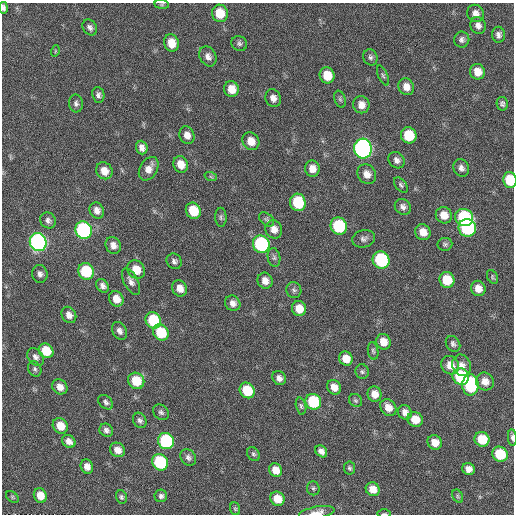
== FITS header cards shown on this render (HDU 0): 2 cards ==
NAXIS1  =                  512 / Axis length
NAXIS2  =                  512 / Axis length

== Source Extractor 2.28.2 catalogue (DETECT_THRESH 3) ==
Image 512 x 512 px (HDU 0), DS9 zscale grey, 1 PNG px = 1 image px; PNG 516 x 516 px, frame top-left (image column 1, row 512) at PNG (2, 3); each listed source drawn as its Kron ellipse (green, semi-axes under 4 px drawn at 4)
Background 23.4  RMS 5.5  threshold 16.6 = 3 sigma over >= 5 px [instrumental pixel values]
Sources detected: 135; all 135 listed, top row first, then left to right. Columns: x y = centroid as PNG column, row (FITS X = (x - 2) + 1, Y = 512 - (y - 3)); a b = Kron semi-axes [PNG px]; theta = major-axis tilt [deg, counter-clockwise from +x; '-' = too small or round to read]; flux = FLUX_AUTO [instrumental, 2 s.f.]
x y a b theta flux
162 4 7 4 -7 510
3 8 6 4 -82 1000
220 13 9 8 - 8400
475 13 9 8 - 2400
478 25 8 7 - 1800
90 27 8 6 -55 1300
498 35 8 6 -88 1300
462 40 8 7 - 1300
171 43 8 7 - 5700
239 43 8 7 - 1000
55 51 5 3 - 380
208 56 10 8 -61 2100
370 57 8 7 - 1100
477 72 8 7 - 4100
327 75 8 7 - 7000
383 76 10 4 -66 870
406 87 9 7 -62 3000
231 89 8 7 - 4800
98 95 8 6 -82 1200
273 98 9 7 -69 2200
340 99 9 5 -69 920
76 103 9 7 -87 1200
502 104 7 5 -79 960
361 105 8 8 - 3000
187 135 9 7 -70 2600
409 135 8 7 - 12000
251 141 9 8 - 4200
142 148 7 5 -71 1900
363 149 10 9 - 150000
396 160 9 7 -45 1700
181 164 8 7 - 4600
461 168 9 7 -65 1600
149 169 13 8 59 3200
312 169 8 7 - 3200
104 171 9 8 - 4200
367 174 10 9 - 2800
211 177 6 4 -19 450
510 180 8 6 -80 14000
401 185 9 5 -52 820
298 202 9 8 - 16000
403 207 8 7 - 1600
97 210 8 7 - 2200
193 211 8 7 - 9700
444 215 8 8 - 4000
221 217 9 5 -88 880
464 217 9 8 - 32000
267 219 8 6 -39 780
48 220 8 7 - 1400
339 226 8 8 - 25000
467 228 9 8 - 41000
274 229 9 8 - 2800
84 230 9 8 - 68000
423 232 8 7 - 3600
364 239 11 8 14 1500
38 242 9 8 - 120000
261 244 9 8 - 45000
445 244 7 6 - 800
113 245 8 7 - 2400
274 257 9 6 -80 1100
381 260 9 8 - 37000
174 261 8 7 - 1300
136 270 10 8 -54 5900
86 271 8 7 - 19000
40 274 9 7 -84 1500
492 277 7 5 -62 580
447 280 8 7 - 9800
131 281 14 7 -63 2000
265 281 8 7 - 2800
103 286 7 5 -50 1400
180 288 8 7 - 3200
478 288 8 7 - 3400
294 290 8 7 - 1100
116 299 8 7 - 4500
233 303 8 7 - 2100
299 309 7 7 - 4600
69 315 8 7 - 2300
153 320 8 7 - 20000
119 331 9 6 -60 1700
161 332 8 7 - 14000
383 342 8 7 - 4400
453 344 8 6 -54 1100
46 351 8 7 - 9300
373 351 9 5 -81 760
36 357 10 7 -51 1500
346 359 7 6 - 4400
450 365 9 8 - 4000
462 365 11 9 -67 2700
35 369 8 6 -64 930
362 372 7 6 - 860
461 377 8 8 - 27000
279 378 7 6 - 1800
136 381 8 7 - 9700
485 381 9 8 - 3400
470 385 11 8 -90 30000
60 387 8 7 - 3000
334 387 7 6 - 3400
247 390 8 7 - 14000
375 394 8 7 - 3400
355 400 7 6 - 710
106 402 8 6 -43 1100
313 402 8 7 - 21000
301 406 8 5 -75 750
388 408 9 7 -54 3400
161 412 9 7 -42 1000
405 412 7 6 - 2400
415 419 8 7 - 5400
140 420 8 6 -61 1200
60 426 8 7 - 5800
106 430 7 6 - 1400
512 437 8 4 -85 1000
482 439 7 7 - 9700
69 441 7 6 - 2200
166 441 8 7 - 41000
435 442 7 7 - 3900
118 450 8 7 - 3100
321 451 6 5 - 1900
253 454 7 6 - 780
500 454 8 7 - 14000
188 457 9 7 -57 1400
160 462 8 7 - 31000
87 466 7 6 - 2300
349 468 6 5 - 760
468 469 6 6 - 2500
276 470 7 6 - 3700
313 488 7 6 - 710
373 489 7 6 - 4100
40 496 7 6 - 5000
161 496 6 6 - 1100
458 496 7 5 -61 730
12 497 7 4 -37 580
121 497 7 5 -75 830
277 499 7 6 - 6200
235 509 6 5 - 560
317 513 18 6 10 3100
384 514 7 3 1 540
At the frame edge (FLAGS 8, measured only in part): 5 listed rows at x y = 3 8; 510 180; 512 437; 317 513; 384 514